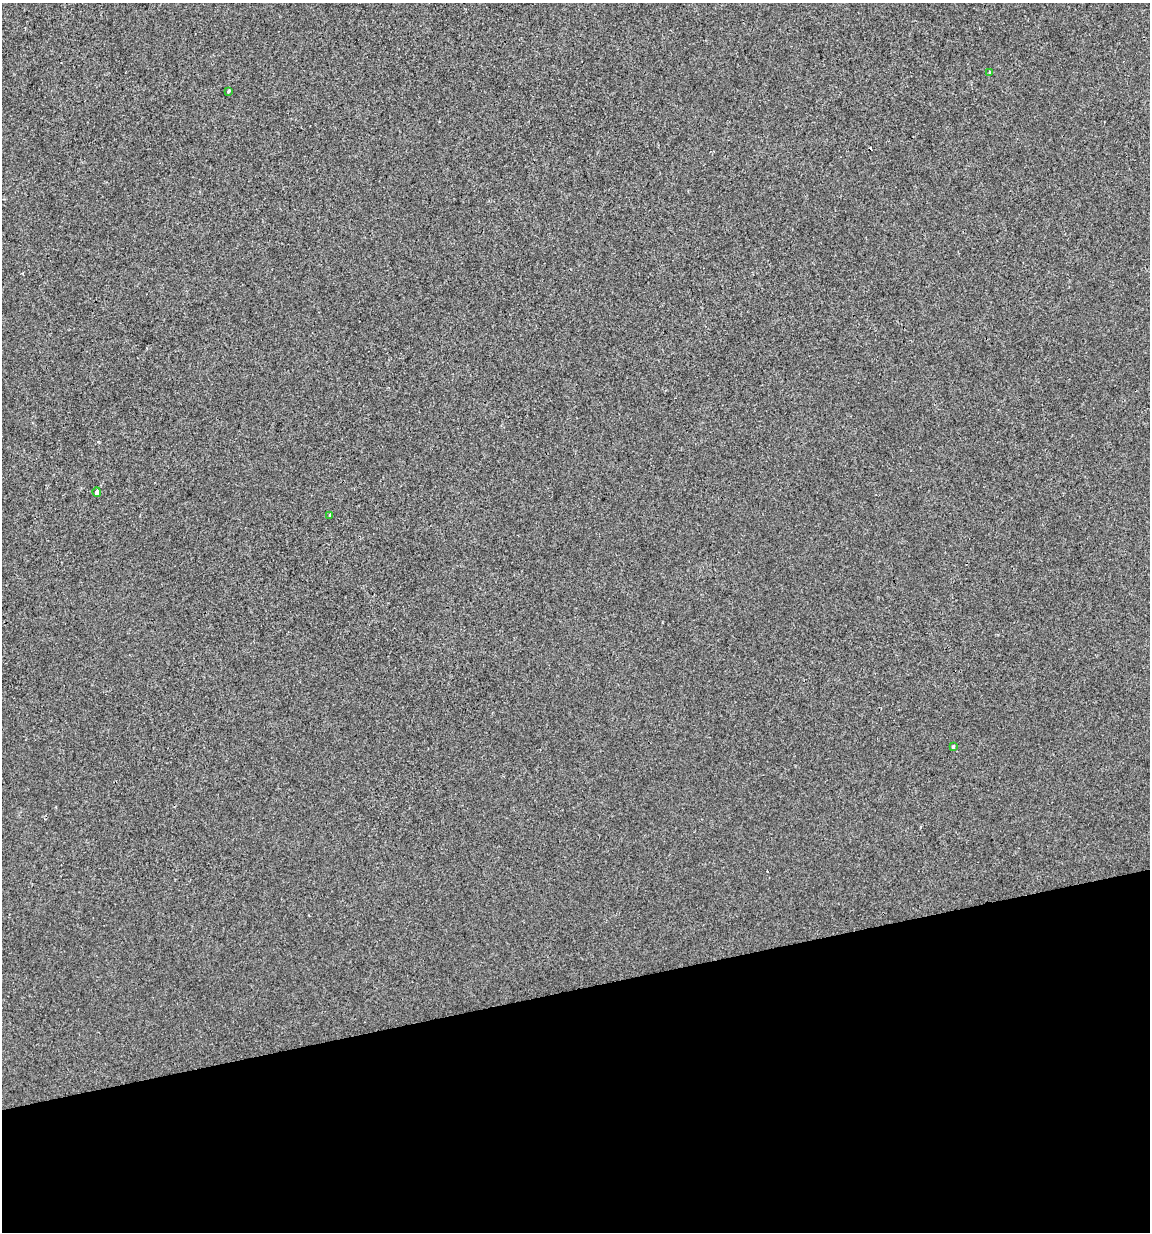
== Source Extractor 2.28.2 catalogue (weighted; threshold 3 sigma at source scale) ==
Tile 14 of 4 x 4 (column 2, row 4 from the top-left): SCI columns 1178-2325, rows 1-1230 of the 4697 x 4919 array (HDU 1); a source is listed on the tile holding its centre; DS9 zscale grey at full resolution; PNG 1152 x 1234 px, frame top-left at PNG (2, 3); each listed source drawn as its Kron ellipse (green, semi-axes under 4 px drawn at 4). Shown black and unused: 20% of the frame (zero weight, under 2 of 3 exposures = <1% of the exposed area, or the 3 px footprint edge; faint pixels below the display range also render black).
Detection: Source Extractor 2.28.2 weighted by HDU 2 'WHT'; one run over the whole footprint, this tile lists its part. Background -2.51e-04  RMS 0.0042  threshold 0.019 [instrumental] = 3 sigma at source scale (4.5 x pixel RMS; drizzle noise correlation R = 1.50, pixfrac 1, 0.0396/0.0396 arcsec/px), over >= 5 px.
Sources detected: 7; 2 cosmic-ray / hot-pixel residue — neither listed nor drawn; the other 5 listed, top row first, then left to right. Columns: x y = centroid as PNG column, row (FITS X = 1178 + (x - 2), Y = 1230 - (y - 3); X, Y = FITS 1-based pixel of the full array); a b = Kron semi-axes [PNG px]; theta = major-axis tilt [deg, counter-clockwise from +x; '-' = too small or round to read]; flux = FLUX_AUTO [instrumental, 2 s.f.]
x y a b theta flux
989 72 4 3 - 0.61
228 91 3 3 - 1.2
97 492 4 4 - 4
330 515 4 3 - 1.5
953 747 3 3 - 0.77